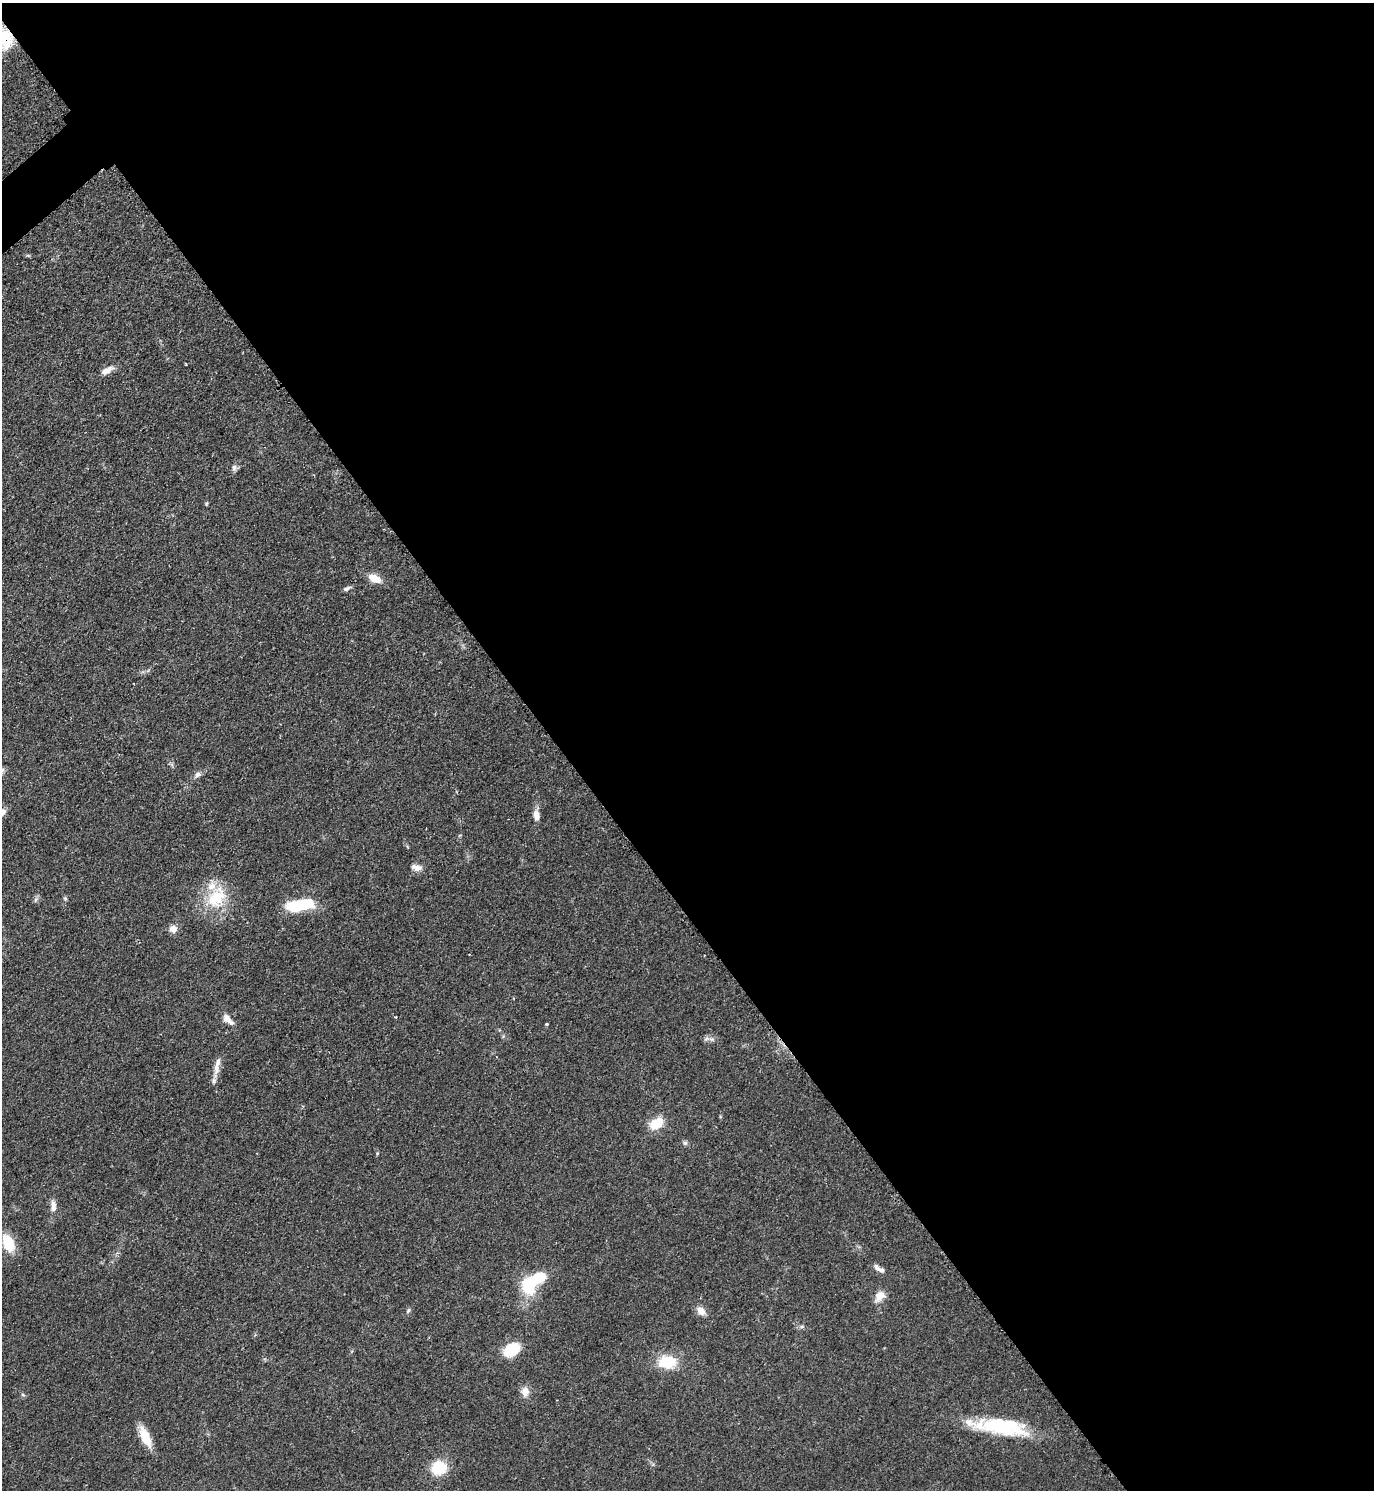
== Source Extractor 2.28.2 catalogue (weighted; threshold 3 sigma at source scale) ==
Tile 8 of 4 x 4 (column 4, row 2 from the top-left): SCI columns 4432-5803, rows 2983-4470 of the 5971 x 5974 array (HDU 1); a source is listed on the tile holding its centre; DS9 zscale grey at full resolution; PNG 1376 x 1492 px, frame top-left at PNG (2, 3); no overlay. Shown black and unused: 60% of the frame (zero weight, under 2 of 3 exposures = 1% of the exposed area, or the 3 px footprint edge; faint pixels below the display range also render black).
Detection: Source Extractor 2.28.2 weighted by HDU 2 'WHT'; one run over the whole footprint, this tile lists its part. Background 0.0798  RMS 0.0076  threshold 0.034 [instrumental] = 3 sigma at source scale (4.5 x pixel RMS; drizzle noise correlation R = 1.50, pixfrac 1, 0.05/0.05 arcsec/px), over >= 5 px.
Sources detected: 40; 3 inside a brighter object's white glare — not listed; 2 inside a brighter listed object's ellipse — not listed separately; the other 35 listed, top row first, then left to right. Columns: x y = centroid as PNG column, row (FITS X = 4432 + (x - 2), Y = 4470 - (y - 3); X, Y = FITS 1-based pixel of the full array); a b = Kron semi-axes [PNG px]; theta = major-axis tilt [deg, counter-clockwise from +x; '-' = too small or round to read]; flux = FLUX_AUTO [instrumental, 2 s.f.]
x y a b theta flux
2 40 26 22 4 34
107 370 16 8 34 5.3
234 468 9 6 -90 2.3
206 504 6 3 72 0.81
374 578 14 8 -26 10
347 588 10 4 22 2.3
198 775 9 7 26 2.9
2 812 9 7 35 5
536 815 14 7 -82 5.3
417 868 12 7 -17 4.8
65 898 5 5 - 1.1
216 898 32 21 49 31
35 900 6 4 71 1.4
300 905 29 11 9 34
173 929 9 8 - 5.4
228 1019 15 7 -44 6.4
546 1024 3 3 - 1.4
711 1039 7 4 -18 1.7
217 1065 30 6 78 7.2
656 1123 16 10 32 15
685 1143 6 5 - 1.5
53 1206 15 7 89 5
8 1243 15 9 -66 25
877 1268 11 5 -57 2.8
528 1286 19 14 -71 27
880 1296 15 10 40 6.9
409 1310 6 4 88 1.2
701 1311 11 8 -44 5.8
511 1350 15 10 31 28
667 1362 20 14 5 24
525 1392 12 9 -89 6
23 1395 6 4 -19 0.98
1003 1429 72 16 -5 47
145 1437 25 10 -66 15
439 1468 16 13 12 23
Overlapping masked pixels (flux is a lower limit): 1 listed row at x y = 2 40
Isophote crosses this tile's border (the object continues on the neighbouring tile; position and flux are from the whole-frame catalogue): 2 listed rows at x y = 2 40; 2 812